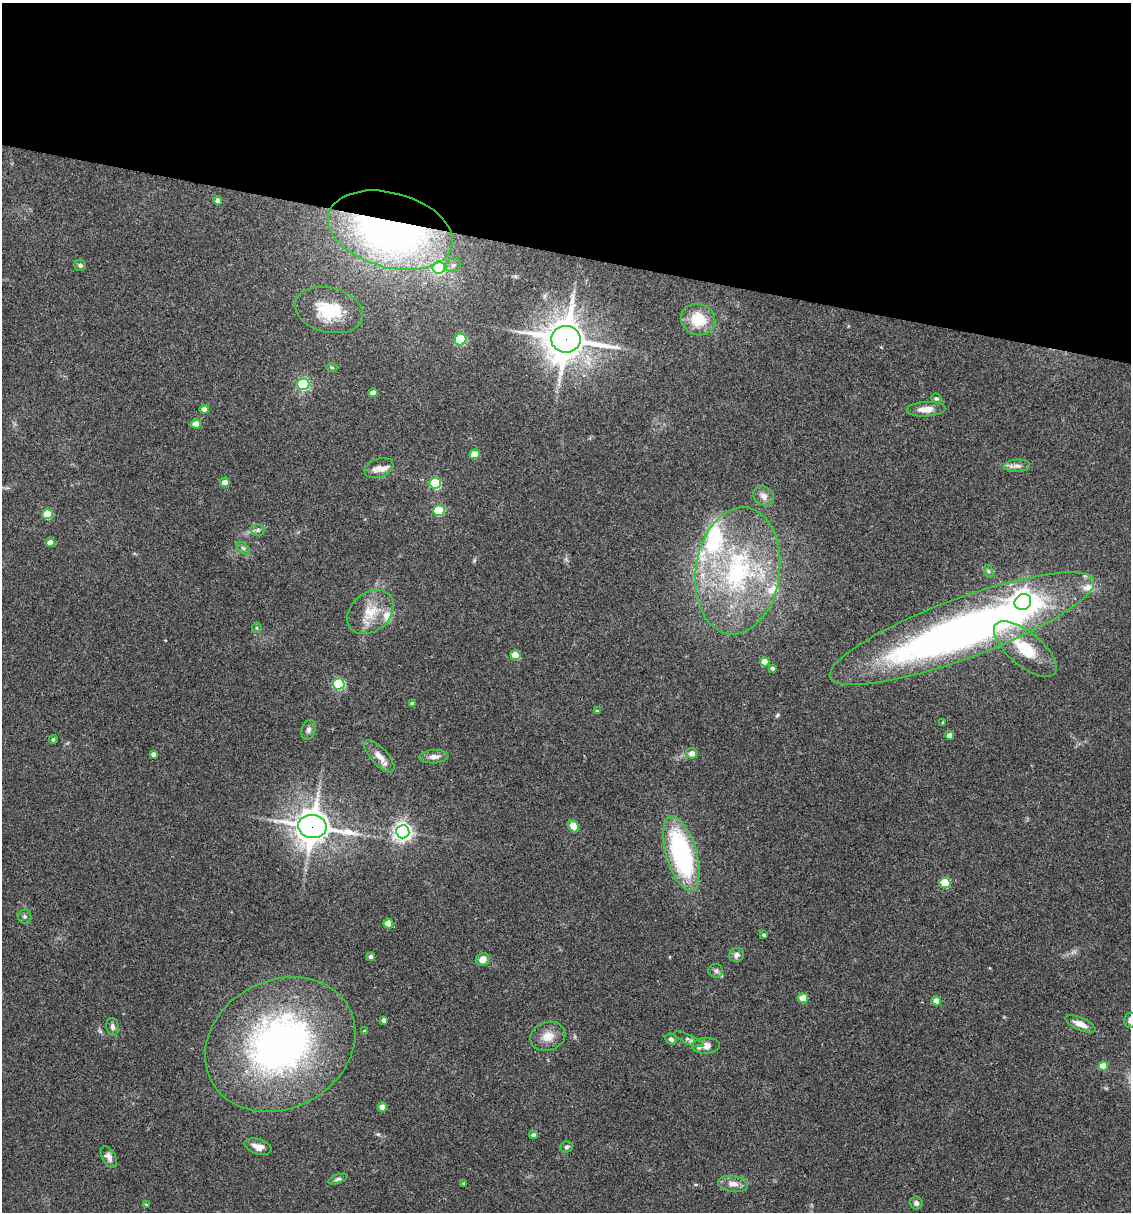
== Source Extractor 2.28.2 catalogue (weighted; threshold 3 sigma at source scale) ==
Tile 2 of 4 x 4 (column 2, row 1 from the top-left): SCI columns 1363-2491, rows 3633-4842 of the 4864 x 4846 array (HDU 1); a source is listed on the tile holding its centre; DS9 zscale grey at full resolution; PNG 1133 x 1214 px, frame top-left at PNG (2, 3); each listed source drawn as its Kron ellipse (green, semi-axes under 4 px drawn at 4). Shown black and unused: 21% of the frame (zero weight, under 3 of 4 exposures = <1% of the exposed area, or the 3 px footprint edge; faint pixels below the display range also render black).
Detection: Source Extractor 2.28.2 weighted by HDU 2 'WHT'; one run over the whole footprint, this tile lists its part. Background 0.127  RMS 0.0075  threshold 0.0338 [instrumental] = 3 sigma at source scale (4.5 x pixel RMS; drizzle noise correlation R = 1.50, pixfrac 1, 0.05/0.05 arcsec/px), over >= 5 px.
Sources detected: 90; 1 inside a brighter object's white glare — neither listed nor drawn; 6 inside a brighter listed object's ellipse — not listed separately; the other 83 listed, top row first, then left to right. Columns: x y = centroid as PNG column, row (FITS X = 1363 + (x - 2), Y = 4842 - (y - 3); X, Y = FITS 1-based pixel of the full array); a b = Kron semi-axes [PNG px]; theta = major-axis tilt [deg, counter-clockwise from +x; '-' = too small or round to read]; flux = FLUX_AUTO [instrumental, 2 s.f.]
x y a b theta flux
218 200 4 4 - 3.4
390 230 64 37 -15 380
80 265 6 5 - 1.6
453 265 8 6 33 2.9
439 267 6 6 - 120
329 310 35 22 -14 30
698 320 17 15 -21 20
566 339 14 13 - 1900
461 340 6 5 - 56
332 368 5 3 - 0.88
303 384 6 5 - 110
373 393 4 4 - 4.4
936 398 5 4 - 1.3
204 409 5 4 - 4.9
926 409 19 7 3 7.8
196 424 5 4 - 9.5
475 454 5 4 - 16
1017 466 13 6 3 3.7
379 468 15 9 19 6.3
225 482 5 4 - 5.2
435 483 6 5 - 67
764 496 11 9 -38 4.5
439 511 5 5 - 46
48 514 5 5 - 30
258 530 7 6 - 1.9
50 543 4 4 - 6.4
243 548 7 4 -44 1.5
738 571 64 42 82 140
988 571 6 4 -71 1.3
1023 602 8 7 - 580
370 612 26 19 39 19
257 628 5 4 - 1.1
962 629 140 30 20 500
1025 649 38 17 -40 30
515 655 5 4 - 19
765 662 5 4 - 9.8
772 668 4 3 - 1.7
339 684 6 5 - 84
413 704 4 4 - 3.2
597 711 4 3 - 0.72
943 722 4 3 - 0.8
308 730 10 7 71 2.8
950 735 4 4 - 4.6
53 739 4 4 - 1.4
692 753 5 5 - 5.3
153 754 4 4 - 2.9
379 756 20 8 -48 7
434 757 14 6 4 4.3
312 826 14 11 -8 1300
574 826 6 5 - 17
403 832 6 6 - 360
681 854 38 15 -74 120
945 883 5 5 - 38
25 916 7 7 - 1.9
388 923 5 4 - 14
764 935 4 3 - 1.6
736 955 7 7 - 3.4
371 957 4 4 - 3.6
483 959 7 6 - 6.4
716 971 7 6 - 2.2
803 998 5 4 - 17
936 1001 4 4 - 8.1
384 1020 4 4 - 2.7
1130 1020 7 6 - 2.6
1081 1024 16 6 -24 6.7
113 1027 9 6 -80 2.8
365 1031 4 3 - 1.7
548 1036 18 14 21 9.7
671 1039 6 5 - 2.3
689 1039 16 4 -25 2.2
280 1044 78 64 28 300
706 1046 14 8 3 6.6
1103 1066 5 4 - 12
382 1107 4 4 - 9.9
533 1135 4 4 - 2
258 1147 14 7 -18 6.1
566 1147 6 5 - 1.6
109 1157 12 6 -59 3.9
338 1179 10 4 19 1.7
463 1183 4 3 - 0.84
733 1184 15 8 -8 6.2
916 1203 6 6 - 2.4
146 1204 3 3 - 0.61
Overlapping masked pixels (flux is a lower limit): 4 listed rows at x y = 390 230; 566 339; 962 629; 312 826
Isophote crosses this tile's border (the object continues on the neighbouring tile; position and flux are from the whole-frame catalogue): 2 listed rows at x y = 962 629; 1130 1020